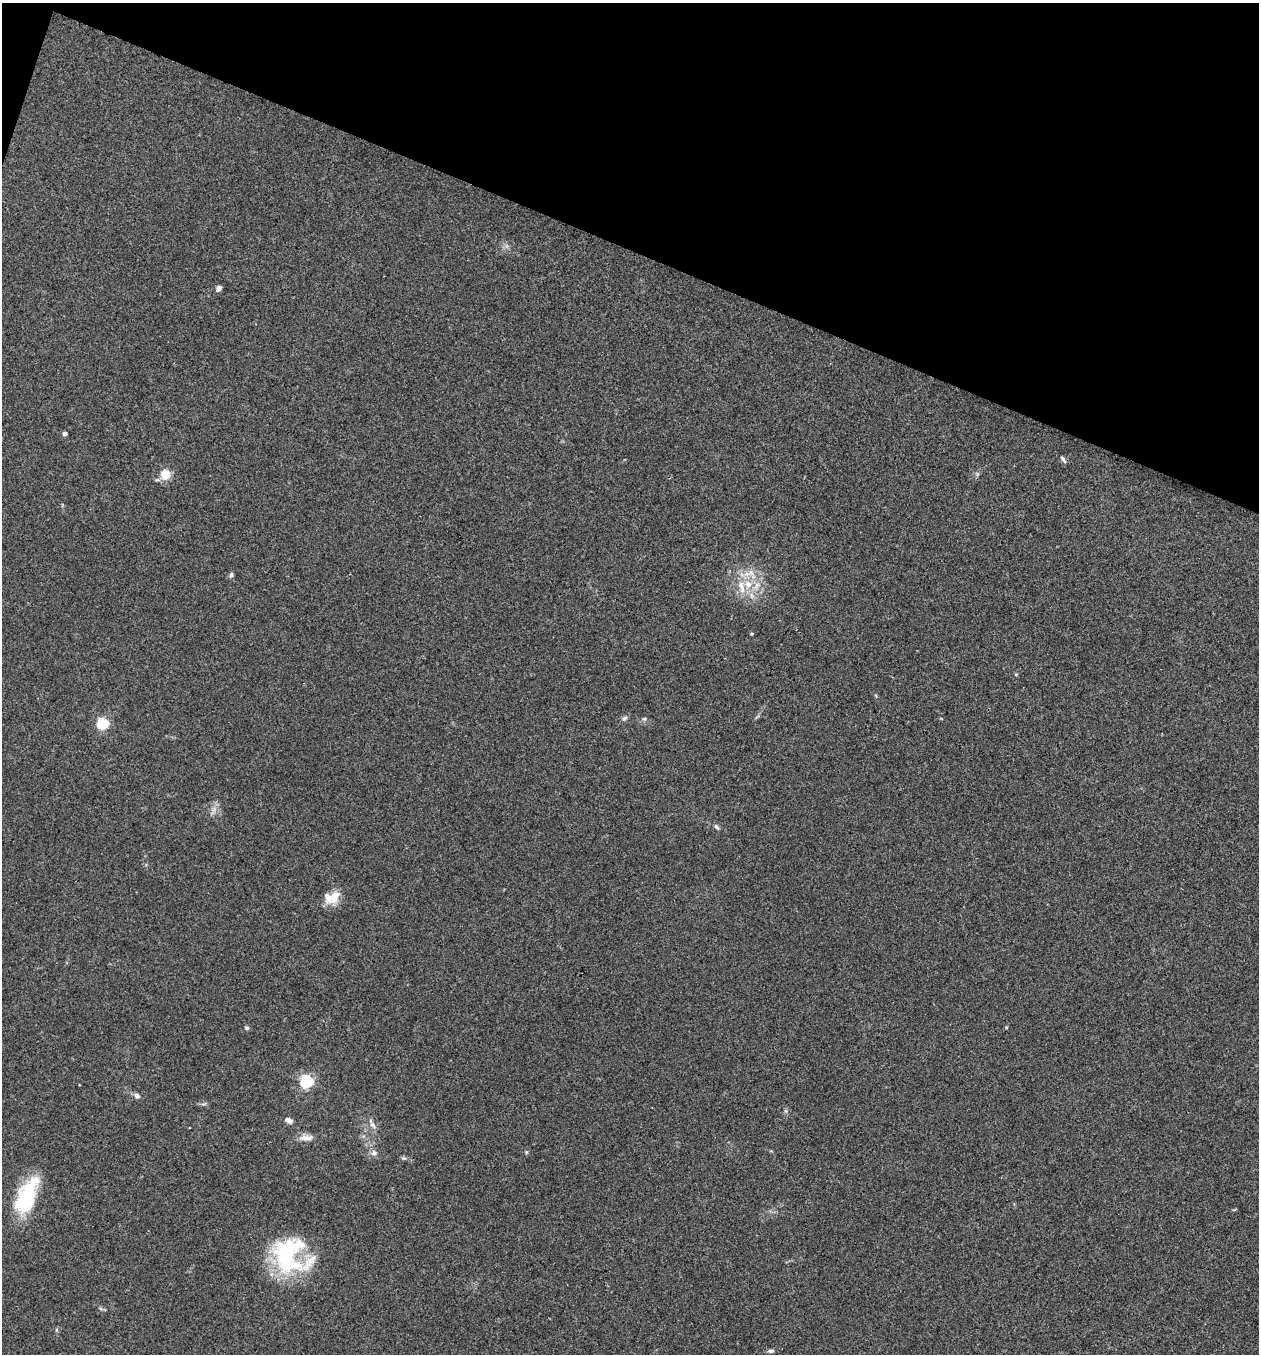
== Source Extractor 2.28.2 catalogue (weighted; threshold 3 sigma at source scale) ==
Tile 2 of 4 x 4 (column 2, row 1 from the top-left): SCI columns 1393-2649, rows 4062-5413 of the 5429 x 5415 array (HDU 1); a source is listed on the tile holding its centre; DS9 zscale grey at full resolution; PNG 1261 x 1356 px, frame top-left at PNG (2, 3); no overlay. Shown black and unused: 19% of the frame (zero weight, under 3 of 4 exposures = <1% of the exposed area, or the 3 px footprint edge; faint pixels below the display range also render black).
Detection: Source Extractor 2.28.2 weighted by HDU 2 'WHT'; one run over the whole footprint, this tile lists its part. Background 0.1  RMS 0.0062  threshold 0.0278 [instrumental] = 3 sigma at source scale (4.5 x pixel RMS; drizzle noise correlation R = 1.50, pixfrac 1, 0.05/0.05 arcsec/px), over >= 5 px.
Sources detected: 29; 4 inside a brighter listed object's ellipse — not listed separately; the other 25 listed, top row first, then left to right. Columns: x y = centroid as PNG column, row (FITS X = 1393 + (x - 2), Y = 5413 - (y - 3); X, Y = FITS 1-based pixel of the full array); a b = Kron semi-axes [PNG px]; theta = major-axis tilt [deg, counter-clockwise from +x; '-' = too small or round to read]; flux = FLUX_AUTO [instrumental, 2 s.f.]
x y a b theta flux
218 289 8 6 51 1.9
65 434 4 4 - 2
1063 459 10 4 -58 1.4
165 474 11 10 - 9.1
751 573 10 8 -47 4.1
231 575 7 5 75 1.3
748 584 11 10 - 7.5
751 634 5 3 - 0.59
1016 674 5 3 - 0.54
624 718 8 5 39 1.5
644 719 7 5 1 1.2
103 723 6 5 - 71
716 827 9 4 -51 1.3
334 897 23 11 54 8.9
247 1028 6 5 - 1.1
306 1081 6 5 - 110
137 1096 6 6 - 2.2
289 1120 9 6 -26 2.9
373 1125 12 5 -51 2.4
306 1138 18 8 2 5
374 1153 9 7 29 2.4
404 1158 7 4 0 1.1
27 1196 44 20 66 40
288 1255 45 35 82 62
771 1351 8 5 1 1.4